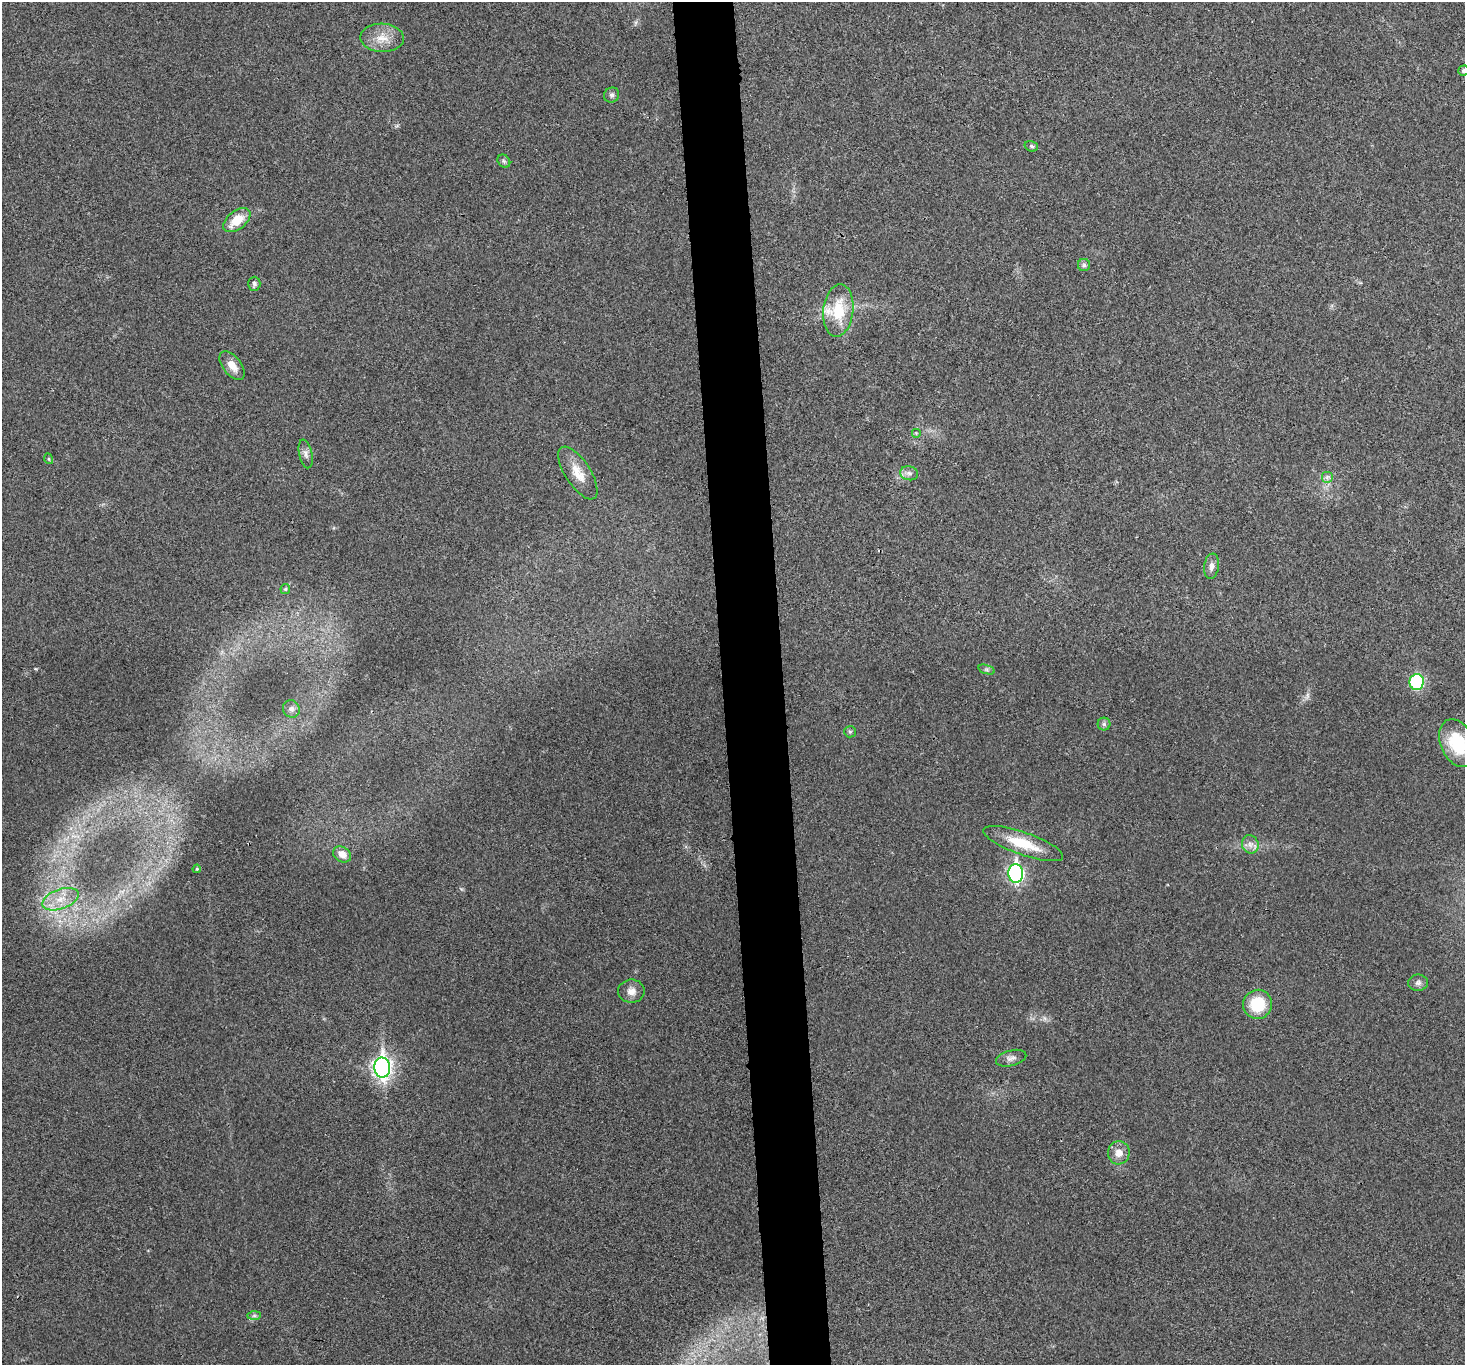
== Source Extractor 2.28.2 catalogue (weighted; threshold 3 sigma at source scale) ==
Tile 5 of 3 x 3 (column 2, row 2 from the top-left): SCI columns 1465-2927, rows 1493-2855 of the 4392 x 4370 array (HDU 1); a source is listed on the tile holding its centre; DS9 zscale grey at full resolution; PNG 1467 x 1367 px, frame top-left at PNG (2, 2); each listed source drawn as its Kron ellipse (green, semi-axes under 4 px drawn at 4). Shown black and unused: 4% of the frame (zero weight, under 3 of 4 exposures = <1% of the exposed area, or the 3 px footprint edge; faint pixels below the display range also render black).
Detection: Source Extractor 2.28.2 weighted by HDU 2 'WHT'; one run over the whole footprint, this tile lists its part. Background 0.0321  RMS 0.0062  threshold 0.0281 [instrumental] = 3 sigma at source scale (4.5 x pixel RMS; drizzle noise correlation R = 1.50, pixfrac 1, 0.05/0.05 arcsec/px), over >= 5 px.
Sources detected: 38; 1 inside a brighter listed object's ellipse — not listed separately; the other 37 listed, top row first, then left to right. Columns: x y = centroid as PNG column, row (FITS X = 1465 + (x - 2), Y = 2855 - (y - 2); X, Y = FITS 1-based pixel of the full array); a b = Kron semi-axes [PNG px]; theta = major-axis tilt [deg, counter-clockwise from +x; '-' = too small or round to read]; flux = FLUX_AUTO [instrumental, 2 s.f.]
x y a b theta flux
382 38 22 14 -2 10
1464 71 6 5 - 1.8
612 95 8 7 - 1.9
1031 146 7 5 -17 1.2
504 161 7 5 -47 1.3
237 220 15 9 38 13
1084 265 6 6 - 1.4
254 284 7 6 - 1.7
838 310 26 15 84 22
232 366 17 9 -52 6.4
916 433 5 5 - 0.78
306 454 14 6 -77 2.8
49 459 5 3 - 0.55
578 473 30 12 -57 11
909 473 9 7 -13 2.4
1327 477 6 6 - 1.6
1211 566 12 7 81 3.3
285 589 5 5 - 0.75
987 670 8 4 -19 1.3
1417 682 8 7 - 50
291 709 9 8 - 2.6
1104 724 6 6 - 1.5
850 732 6 5 - 1.1
1457 743 25 16 -67 30
1023 844 42 11 -19 21
1250 844 9 8 - 3.2
342 854 9 7 -31 4.1
197 869 4 3 - 0.69
1016 873 9 7 -87 140
60 899 19 10 20 11
1418 983 10 8 1 2.5
631 991 13 11 0 4.7
1258 1004 15 14 - 23
1011 1058 15 7 15 3.2
382 1068 10 8 -87 270
1119 1153 11 11 - 5.8
254 1316 7 4 0 1.3
Isophote crosses this tile's border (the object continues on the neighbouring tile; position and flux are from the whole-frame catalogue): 2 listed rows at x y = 1464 71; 1457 743
Unlisted compact peaks at least as high as the median listed source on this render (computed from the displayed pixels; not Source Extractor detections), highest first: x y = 36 669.